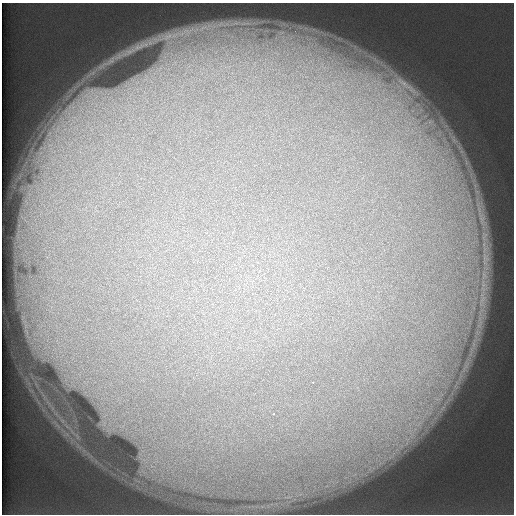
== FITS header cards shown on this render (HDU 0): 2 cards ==
NAXIS1  =                  512 /
NAXIS2  =                  512 /

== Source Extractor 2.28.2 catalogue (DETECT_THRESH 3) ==
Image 512 x 512 px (HDU 0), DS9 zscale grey, 1 PNG px = 1 image px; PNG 516 x 516 px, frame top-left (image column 1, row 512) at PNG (2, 3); no overlay
Background 131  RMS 6.1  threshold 18.4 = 3 sigma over >= 5 px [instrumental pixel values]
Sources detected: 6; all 6 listed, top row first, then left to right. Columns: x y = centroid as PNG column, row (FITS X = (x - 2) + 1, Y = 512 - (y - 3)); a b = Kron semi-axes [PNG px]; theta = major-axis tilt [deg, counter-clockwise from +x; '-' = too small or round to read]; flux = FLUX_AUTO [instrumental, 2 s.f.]
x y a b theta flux
168 36 21 11 26 6800
139 47 20 5 22 3700
408 87 62 20 -32 31000
399 103 16 9 -18 6600
313 382 3 2 - 720
274 413 3 3 - 710